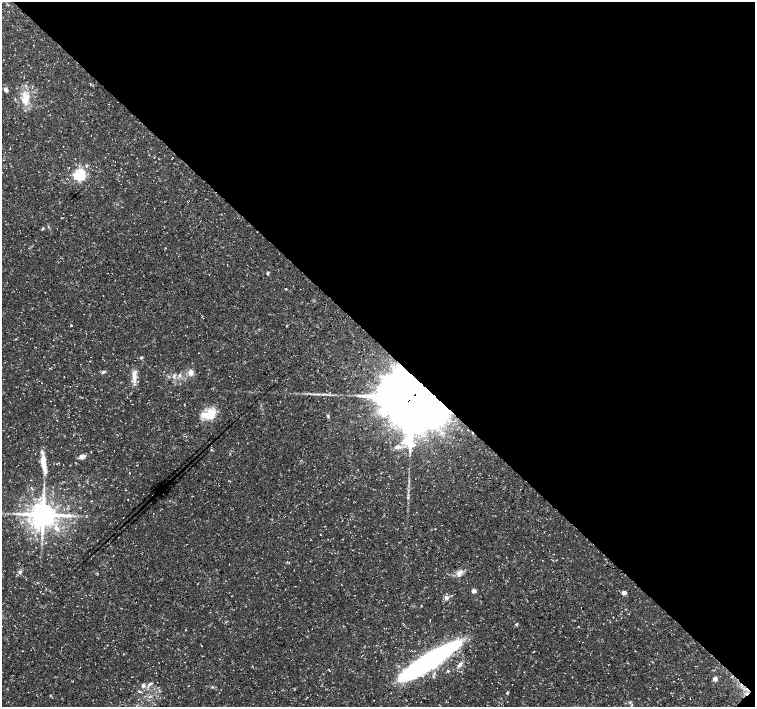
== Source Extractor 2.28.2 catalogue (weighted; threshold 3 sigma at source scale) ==
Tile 8 of 4 x 4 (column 4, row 2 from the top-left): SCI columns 4517-6022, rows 2975-4384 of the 6028 x 6015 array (HDU 1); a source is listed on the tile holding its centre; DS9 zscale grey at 2 x 2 block average (1 PNG px = mean of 2 x 2 image px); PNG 757 x 709 px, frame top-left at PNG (2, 2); no overlay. Shown black and unused: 49% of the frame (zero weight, under 3 of 5 exposures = <1% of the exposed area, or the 3 px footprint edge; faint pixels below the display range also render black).
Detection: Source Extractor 2.28.2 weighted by HDU 2 'WHT'; one run over the whole footprint, this tile lists its part. Background 0.0424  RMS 0.0026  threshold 0.0117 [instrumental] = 3 sigma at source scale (4.5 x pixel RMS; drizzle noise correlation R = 1.50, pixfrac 1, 0.0396/0.0396 arcsec/px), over >= 5 px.
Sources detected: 45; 1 inside a brighter object's white glare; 1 long thin detection or spike segment (spike, bleed or trail) — not listed; the other 43 listed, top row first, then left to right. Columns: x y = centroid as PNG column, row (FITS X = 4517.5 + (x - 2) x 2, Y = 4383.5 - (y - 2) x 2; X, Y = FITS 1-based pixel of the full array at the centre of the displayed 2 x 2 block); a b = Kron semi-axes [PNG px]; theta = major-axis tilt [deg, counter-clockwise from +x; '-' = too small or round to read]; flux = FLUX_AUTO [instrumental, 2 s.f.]
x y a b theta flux
6 90 5 3 - 2.6
25 99 15 9 69 9.5
86 166 4 3 - 0.83
79 175 4 4 - 110
43 228 4 2 - 0.58
268 273 4 3 - 0.69
286 289 2 2 - 0.43
71 325 2 2 - 0.53
141 358 4 3 - 0.88
103 372 5 3 - 0.98
191 373 6 5 - 3.4
180 375 4 4 - 1.2
174 376 4 3 - 1.1
134 378 11 6 -84 4.4
41 383 2 2 - 0.2
412 398 16 16 - 6900
210 415 16 12 50 11
328 416 5 2 - 0.64
398 447 8 4 14 2.2
211 450 3 2 - 0.31
82 456 6 4 5 3.5
43 462 22 5 -83 8.3
125 490 2 2 - 0.22
43 515 6 6 - 1000
328 539 2 2 - 0.2
20 572 5 4 - 1.3
458 574 7 5 14 2.5
474 591 4 3 - 2.4
624 593 4 4 - 2.5
446 598 5 5 - 1.6
613 617 2 2 - 0.21
516 624 4 3 - 0.69
578 626 2 2 - 0.3
429 661 60 11 32 170
460 664 9 4 47 2.1
448 671 3 3 - 0.8
715 679 3 2 - 7.9
150 684 6 3 32 1.3
143 685 6 4 -84 1.3
212 687 3 3 - 0.5
139 691 4 3 - 0.76
507 692 3 3 - 0.7
632 705 4 2 - 0.45
Overlapping masked pixels (flux is a lower limit): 1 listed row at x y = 412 398
Diffuse or blended objects may show on this block-average render without a row.